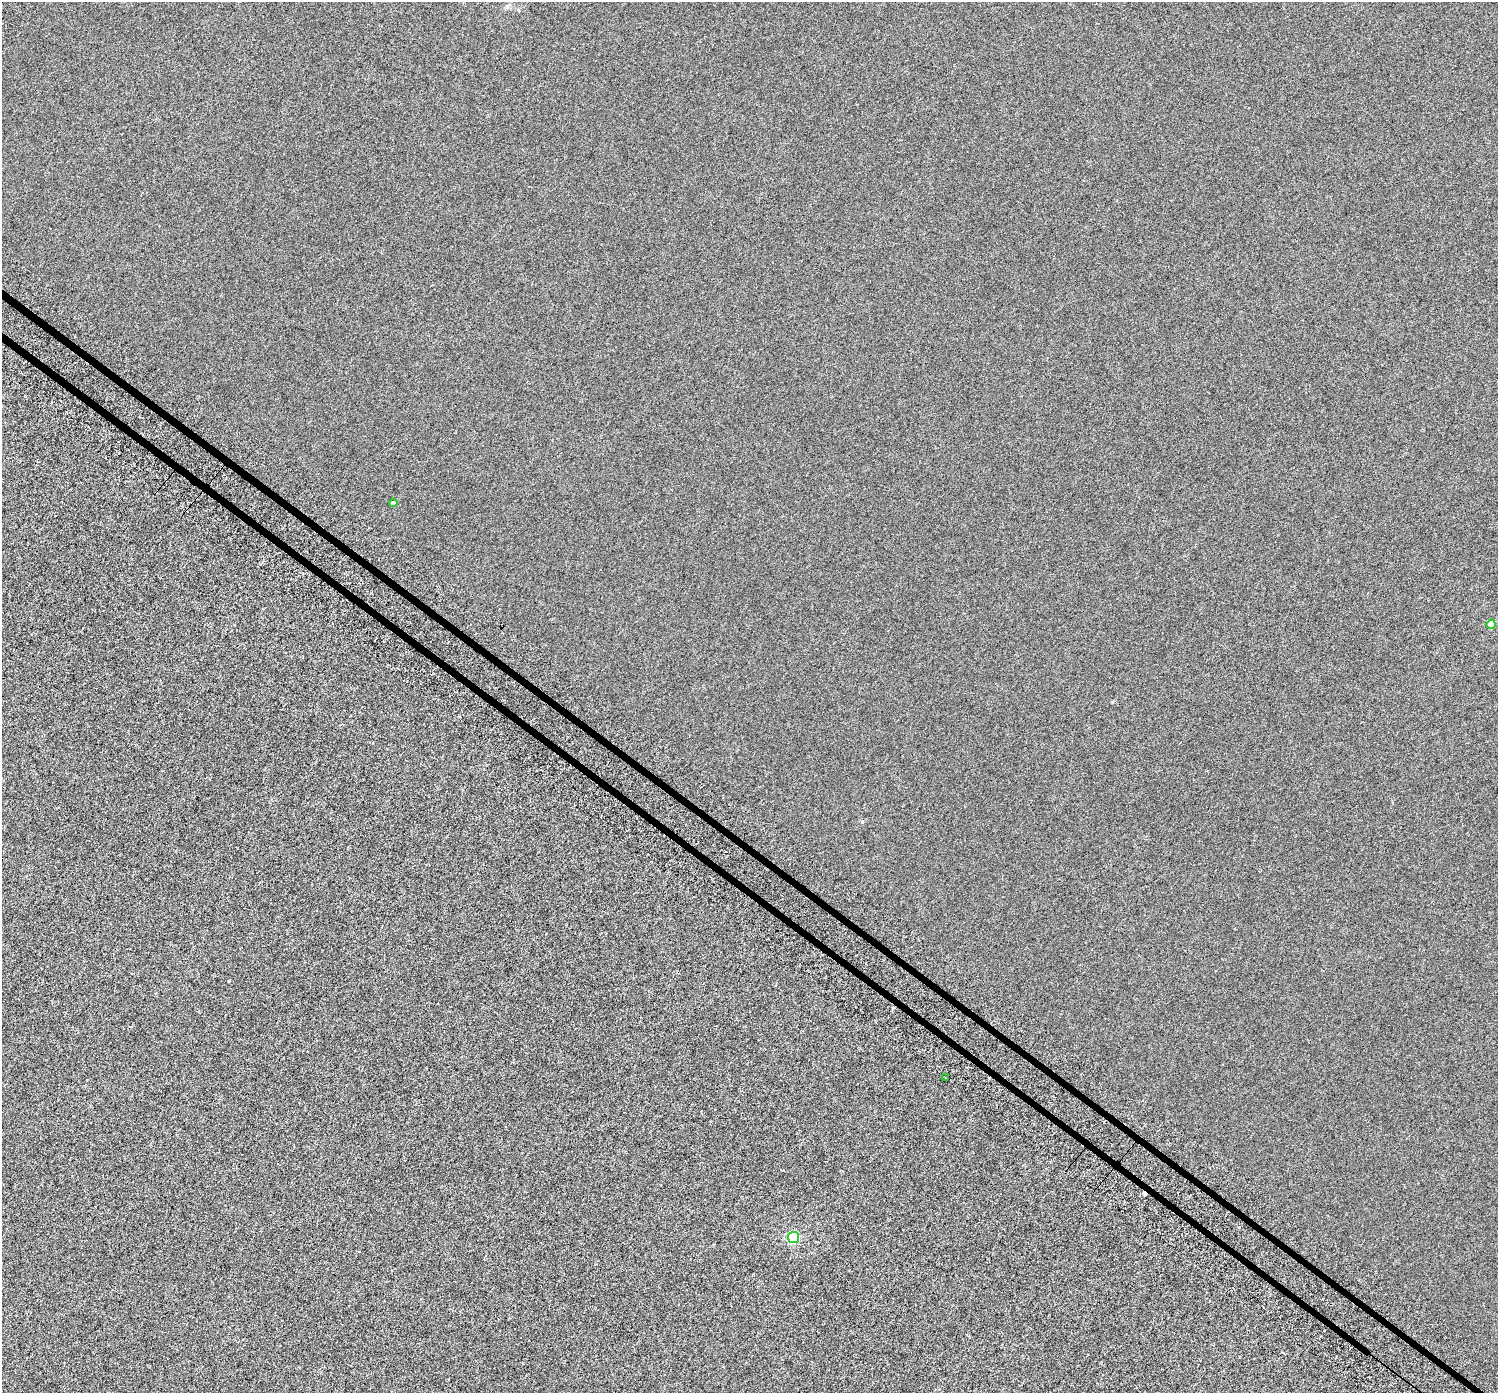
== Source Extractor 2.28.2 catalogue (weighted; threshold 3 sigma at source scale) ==
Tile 6 of 4 x 4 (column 2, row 2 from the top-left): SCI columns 1549-3044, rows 3090-4480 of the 6082 x 6113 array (HDU 1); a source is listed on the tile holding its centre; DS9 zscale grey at full resolution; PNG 1500 x 1395 px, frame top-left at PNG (2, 2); each listed source drawn as its Kron ellipse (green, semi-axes under 4 px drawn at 4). Shown black and unused: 1% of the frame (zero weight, under 3 of 6 exposures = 3% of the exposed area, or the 3 px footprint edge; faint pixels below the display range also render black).
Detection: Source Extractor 2.28.2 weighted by HDU 2 'WHT'; one run over the whole footprint, this tile lists its part. Background 6.00e-06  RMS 0.0025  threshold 0.0103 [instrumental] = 3 sigma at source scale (4.09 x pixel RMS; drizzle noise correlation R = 1.36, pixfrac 0.8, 0.0396/0.0396 arcsec/px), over >= 5 px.
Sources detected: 5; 1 cosmic-ray / hot-pixel residue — neither listed nor drawn; the other 4 listed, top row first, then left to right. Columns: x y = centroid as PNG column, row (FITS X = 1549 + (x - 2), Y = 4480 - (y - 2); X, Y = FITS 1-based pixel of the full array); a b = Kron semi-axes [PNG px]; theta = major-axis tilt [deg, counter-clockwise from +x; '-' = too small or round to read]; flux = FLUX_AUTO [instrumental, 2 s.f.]
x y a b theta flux
393 503 4 4 - 0.72
1491 624 5 4 - 3.2
945 1078 2 2 - 0.21
794 1237 5 5 - 16